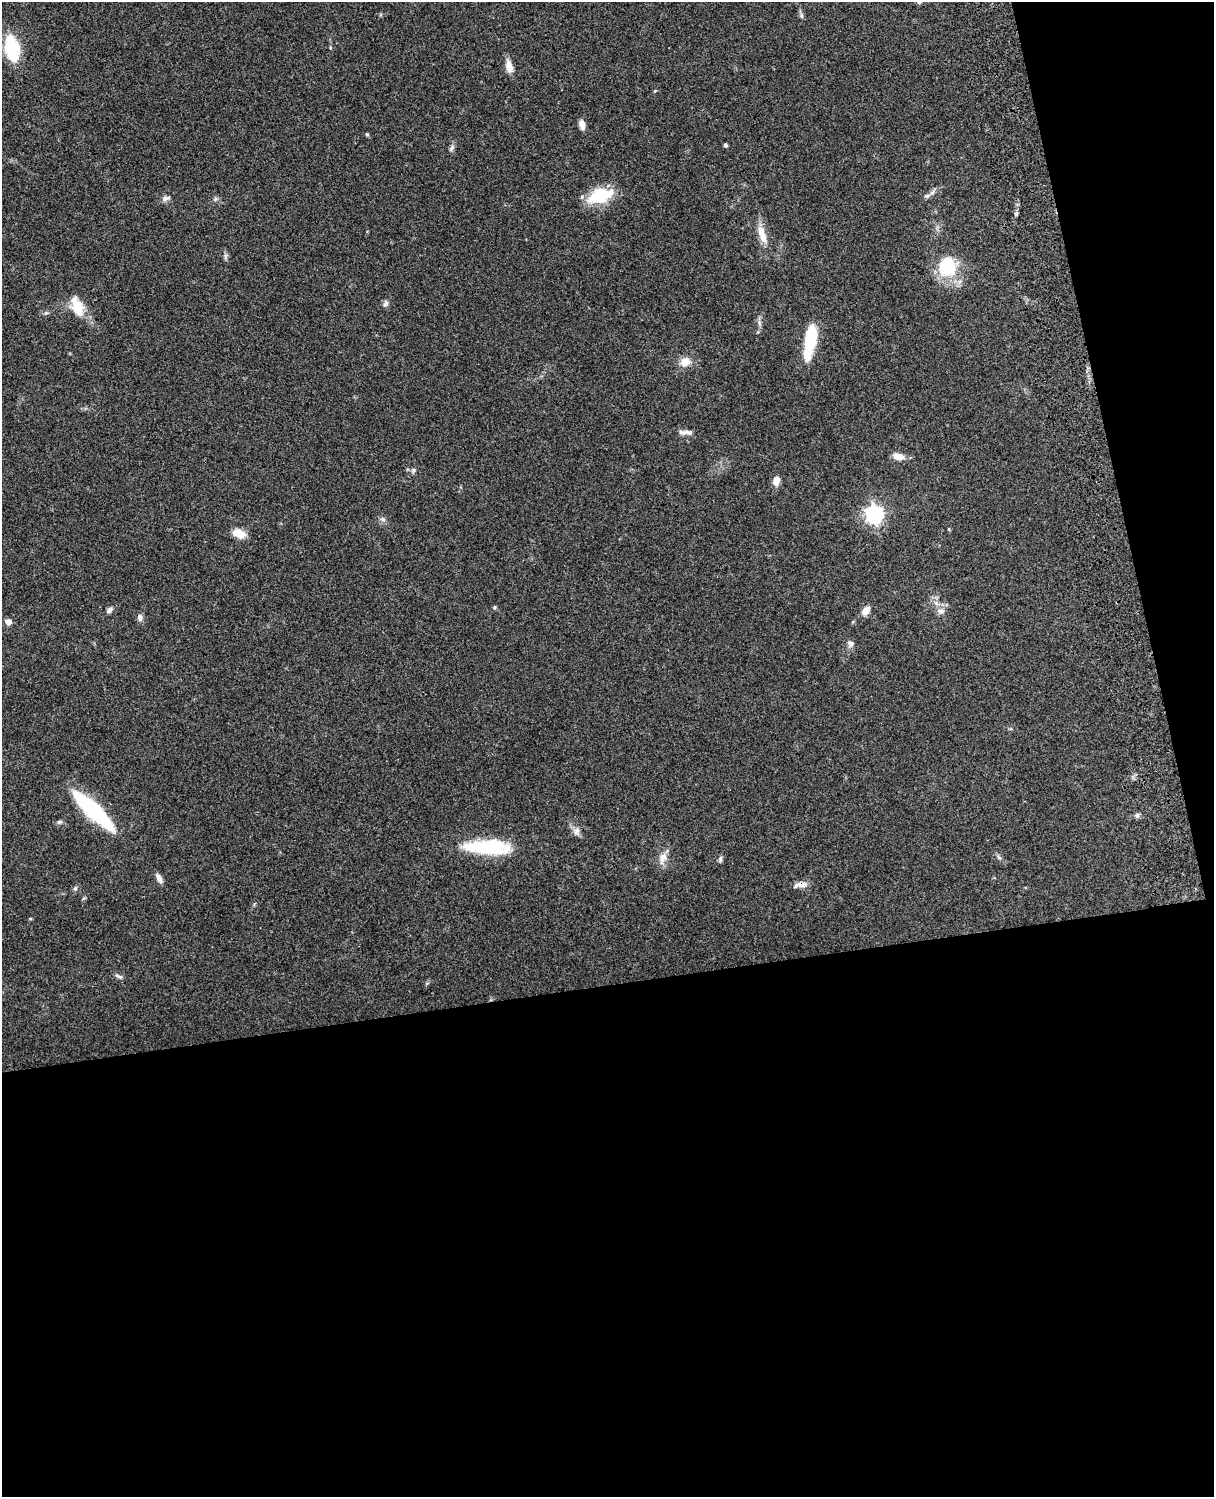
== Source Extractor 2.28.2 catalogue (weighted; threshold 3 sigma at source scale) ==
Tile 12 of 4 x 3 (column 4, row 3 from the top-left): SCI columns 3756-4967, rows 165-1659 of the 5088 x 4928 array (HDU 1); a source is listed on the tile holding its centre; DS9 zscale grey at full resolution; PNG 1216 x 1499 px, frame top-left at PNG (2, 2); no overlay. Shown black and unused: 39% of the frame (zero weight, under 3 of 4 exposures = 6% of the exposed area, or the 3 px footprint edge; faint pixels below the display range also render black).
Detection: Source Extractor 2.28.2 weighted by HDU 2 'WHT'; one run over the whole footprint, this tile lists its part. Background 0.0884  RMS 0.0061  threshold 0.0275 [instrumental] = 3 sigma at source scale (4.5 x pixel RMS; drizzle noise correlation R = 1.50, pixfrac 1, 0.05/0.05 arcsec/px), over >= 5 px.
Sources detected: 46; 1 inside a brighter listed object's ellipse — not listed separately; the other 45 listed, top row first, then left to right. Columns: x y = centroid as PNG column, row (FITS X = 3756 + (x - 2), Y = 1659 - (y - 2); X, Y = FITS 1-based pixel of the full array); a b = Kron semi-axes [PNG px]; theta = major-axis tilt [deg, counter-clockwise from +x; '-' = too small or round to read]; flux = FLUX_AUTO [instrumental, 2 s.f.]
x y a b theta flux
801 16 8 4 -81 1.2
12 48 18 9 -79 54
509 67 14 8 -76 6
582 125 10 6 -79 3.9
367 134 5 4 - 0.77
726 145 4 4 - 0.99
452 148 11 5 57 1.6
600 195 30 16 20 24
927 196 8 6 18 1.6
166 198 12 6 22 2.2
215 199 7 4 71 0.97
1016 214 6 4 68 1.2
762 234 26 9 -74 8.2
947 267 18 15 -81 31
385 304 8 6 46 1.7
77 307 28 14 -65 13
810 341 37 10 80 29
685 362 13 11 27 6.2
689 432 15 7 -9 2.5
899 457 13 7 -9 5.5
413 470 7 5 69 1.2
776 480 9 6 76 5.8
874 514 7 7 - 230
382 519 7 4 -70 1.2
239 533 13 9 -19 8.2
495 607 5 4 - 0.82
109 610 7 6 - 2.1
866 611 12 9 53 4.3
941 611 11 8 3 3.4
140 617 10 7 -86 2.1
8 622 7 6 - 3.3
851 644 9 7 -85 2.2
93 811 41 11 -44 80
1137 815 6 6 - 1.3
60 822 8 5 19 1.2
577 831 12 8 81 2.8
488 847 56 16 -2 43
999 857 7 5 -31 1.2
663 858 18 10 74 5.5
720 859 9 5 82 1.2
159 878 12 6 -60 3.2
802 884 14 8 2 4.3
75 888 6 5 - 1.1
30 919 5 3 - 0.61
119 976 12 4 -17 1.4
Overlapping masked pixels (flux is a lower limit): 1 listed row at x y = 802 884